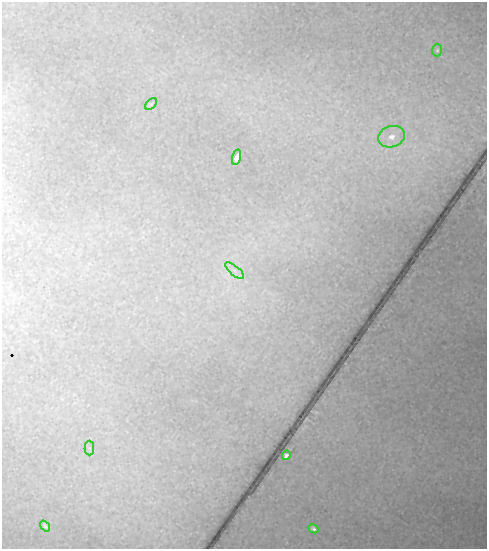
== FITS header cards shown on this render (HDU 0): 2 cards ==
NAXIS1  =                  485
NAXIS2  =                  547

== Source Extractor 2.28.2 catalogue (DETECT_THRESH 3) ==
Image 485 x 547 px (HDU 0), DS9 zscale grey, 1 PNG px = 1 image px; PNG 489 x 551 px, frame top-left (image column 1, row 547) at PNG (2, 2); each listed source drawn as its Kron ellipse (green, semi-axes under 4 px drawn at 4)
Background 0.0666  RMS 0.0017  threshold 0.00511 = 3 sigma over >= 5 px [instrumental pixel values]
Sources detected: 9; all 9 listed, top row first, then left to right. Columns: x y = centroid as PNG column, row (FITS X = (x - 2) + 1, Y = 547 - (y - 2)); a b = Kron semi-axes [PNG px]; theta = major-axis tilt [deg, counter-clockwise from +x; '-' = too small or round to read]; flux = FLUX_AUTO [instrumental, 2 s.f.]
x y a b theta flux
437 50 6 5 - 0.19
151 104 7 4 45 0.16
392 137 14 10 17 1.5
237 157 8 4 74 0.92
235 271 11 4 -40 0.5
89 448 7 4 -89 0.3
286 455 5 4 - 0.54
45 526 6 4 -52 0.26
313 529 5 4 - 0.34